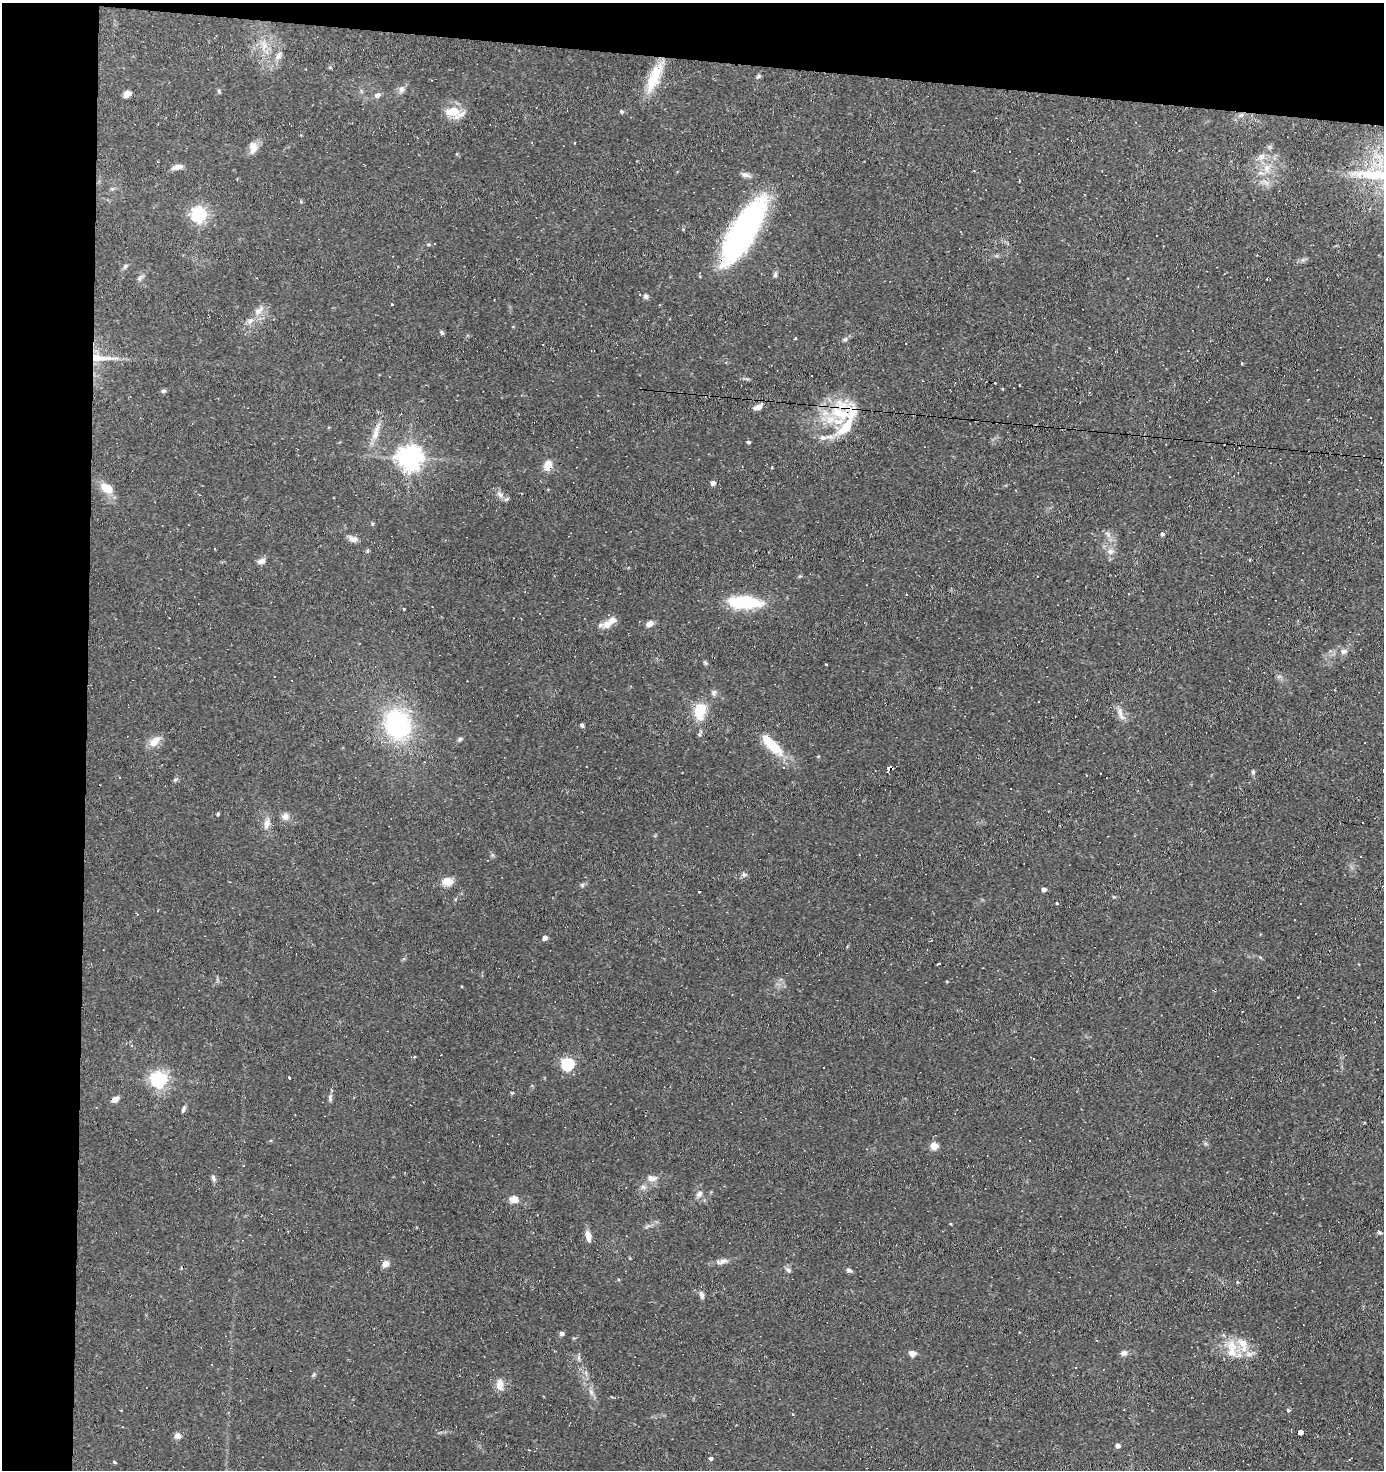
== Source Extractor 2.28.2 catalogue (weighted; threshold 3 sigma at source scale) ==
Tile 1 of 3 x 3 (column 1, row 1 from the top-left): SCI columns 102-1483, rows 2936-4403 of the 4431 x 4403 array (HDU 1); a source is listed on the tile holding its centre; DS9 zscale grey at full resolution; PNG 1386 x 1472 px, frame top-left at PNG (2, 3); no overlay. Shown black and unused: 10% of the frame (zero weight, under 2 of 3 exposures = <1% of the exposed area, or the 3 px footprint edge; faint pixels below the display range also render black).
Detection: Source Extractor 2.28.2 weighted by HDU 2 'WHT'; one run over the whole footprint, this tile lists its part. Background 0.154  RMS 0.0067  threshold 0.03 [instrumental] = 3 sigma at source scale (4.5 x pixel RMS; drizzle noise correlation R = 1.50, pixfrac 1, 0.05/0.05 arcsec/px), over >= 5 px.
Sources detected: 130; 12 cosmic-ray / hot-pixel residue — not listed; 5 inside a brighter listed object's ellipse — not listed separately; the other 113 listed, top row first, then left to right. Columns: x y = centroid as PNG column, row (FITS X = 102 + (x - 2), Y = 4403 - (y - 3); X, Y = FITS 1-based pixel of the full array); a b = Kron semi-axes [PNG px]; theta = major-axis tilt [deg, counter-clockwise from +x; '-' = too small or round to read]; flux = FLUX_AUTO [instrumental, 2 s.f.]
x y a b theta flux
264 46 10 5 57 3.2
278 56 12 7 56 3.2
758 76 6 5 - 1.1
654 77 38 12 67 21
401 89 10 8 62 2.7
219 91 6 4 -72 0.81
127 94 5 4 - 11
377 95 7 6 - 2.7
453 111 19 13 -16 13
621 111 5 5 - 1.1
1241 115 7 4 44 1.7
574 143 3 2 - 0.74
253 147 15 9 83 5.7
1261 156 9 8 - 3.5
177 167 15 6 12 3.4
1267 168 8 6 45 3
1354 173 9 6 25 2.8
746 175 14 5 -15 2.5
199 214 7 6 - 180
744 230 73 23 59 150
1008 244 5 4 - 0.86
1303 260 6 5 - 1.5
125 266 7 4 46 1.2
775 275 7 5 75 1.4
140 278 7 4 88 1.4
646 296 6 6 - 1.6
392 304 3 3 - 0.94
259 311 15 8 40 5.4
442 332 6 5 - 1.1
795 338 4 3 - 0.51
845 339 7 5 22 1.4
100 358 34 9 -3 13
163 391 7 5 15 1.2
758 407 11 6 28 4.2
839 412 33 20 -24 33
376 433 23 8 76 7.1
829 437 12 6 -8 3.4
748 442 5 4 - 1.2
409 457 8 7 - 610
548 465 13 9 89 6.2
713 483 5 5 - 2.8
107 488 13 9 -36 11
499 494 10 7 -55 3.1
1162 534 4 4 - 1.4
353 539 13 8 -18 3.3
214 549 3 2 - 0.46
1110 551 9 8 - 3.3
261 561 10 7 19 2.8
744 602 32 12 -1 38
404 609 3 3 - 1
609 623 21 9 38 6.6
649 624 8 6 30 3.5
1343 651 9 7 23 2.5
705 663 6 4 -59 0.98
826 664 3 2 - 0.69
714 693 8 6 73 1.7
1120 710 12 5 58 2.5
700 711 25 16 78 16
1124 717 7 4 -15 1.9
398 724 27 23 -75 82
582 725 5 4 - 1.1
460 739 6 5 - 1.2
154 742 16 9 46 6.9
772 745 33 10 -45 20
889 769 6 4 42 9
1253 772 6 5 - 1.1
175 780 5 5 - 1.1
1011 788 3 3 - 2.2
218 814 4 3 - 0.9
286 816 9 9 - 3.3
267 824 15 8 74 4.4
744 874 6 6 - 1.6
447 881 13 10 -11 6.7
582 885 6 5 - 1.1
1044 889 4 4 - 3
1057 904 3 2 - 6
545 938 4 4 - 3.4
1260 957 5 4 - 0.77
568 1064 6 6 - 88
289 1078 3 2 - 0.81
159 1079 6 6 - 210
330 1098 13 3 83 1.6
115 1099 9 6 28 3
183 1109 10 4 69 1.6
934 1146 5 4 - 15
213 1178 9 5 -77 1.8
651 1178 14 8 -15 4
699 1194 10 7 49 2.6
514 1199 9 8 - 5.4
1379 1232 6 4 -40 0.93
588 1236 14 6 -80 4.6
723 1261 15 6 23 3.1
385 1264 9 8 - 3.6
788 1270 7 5 -24 1.5
849 1270 6 6 - 1.8
1237 1282 6 3 -70 0.61
701 1294 9 5 -74 2.3
562 1333 5 4 - 2.3
1243 1343 15 10 -40 8.5
1231 1349 30 12 -86 12
912 1353 8 7 - 2.9
1124 1353 8 6 30 2.5
579 1358 7 4 -72 1.2
500 1384 16 9 -87 5.4
591 1392 6 6 - 1.8
1124 1410 3 2 - 0.36
1288 1410 4 4 - 1
792 1414 4 3 - 0.62
1301 1432 4 3 - 91
178 1436 8 8 - 2.7
1117 1445 4 4 - 3.2
711 1458 4 4 - 1.6
114 1462 4 3 - 1.3
Overlapping masked pixels (flux is a lower limit): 5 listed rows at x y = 744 230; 100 358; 839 412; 548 465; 889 769